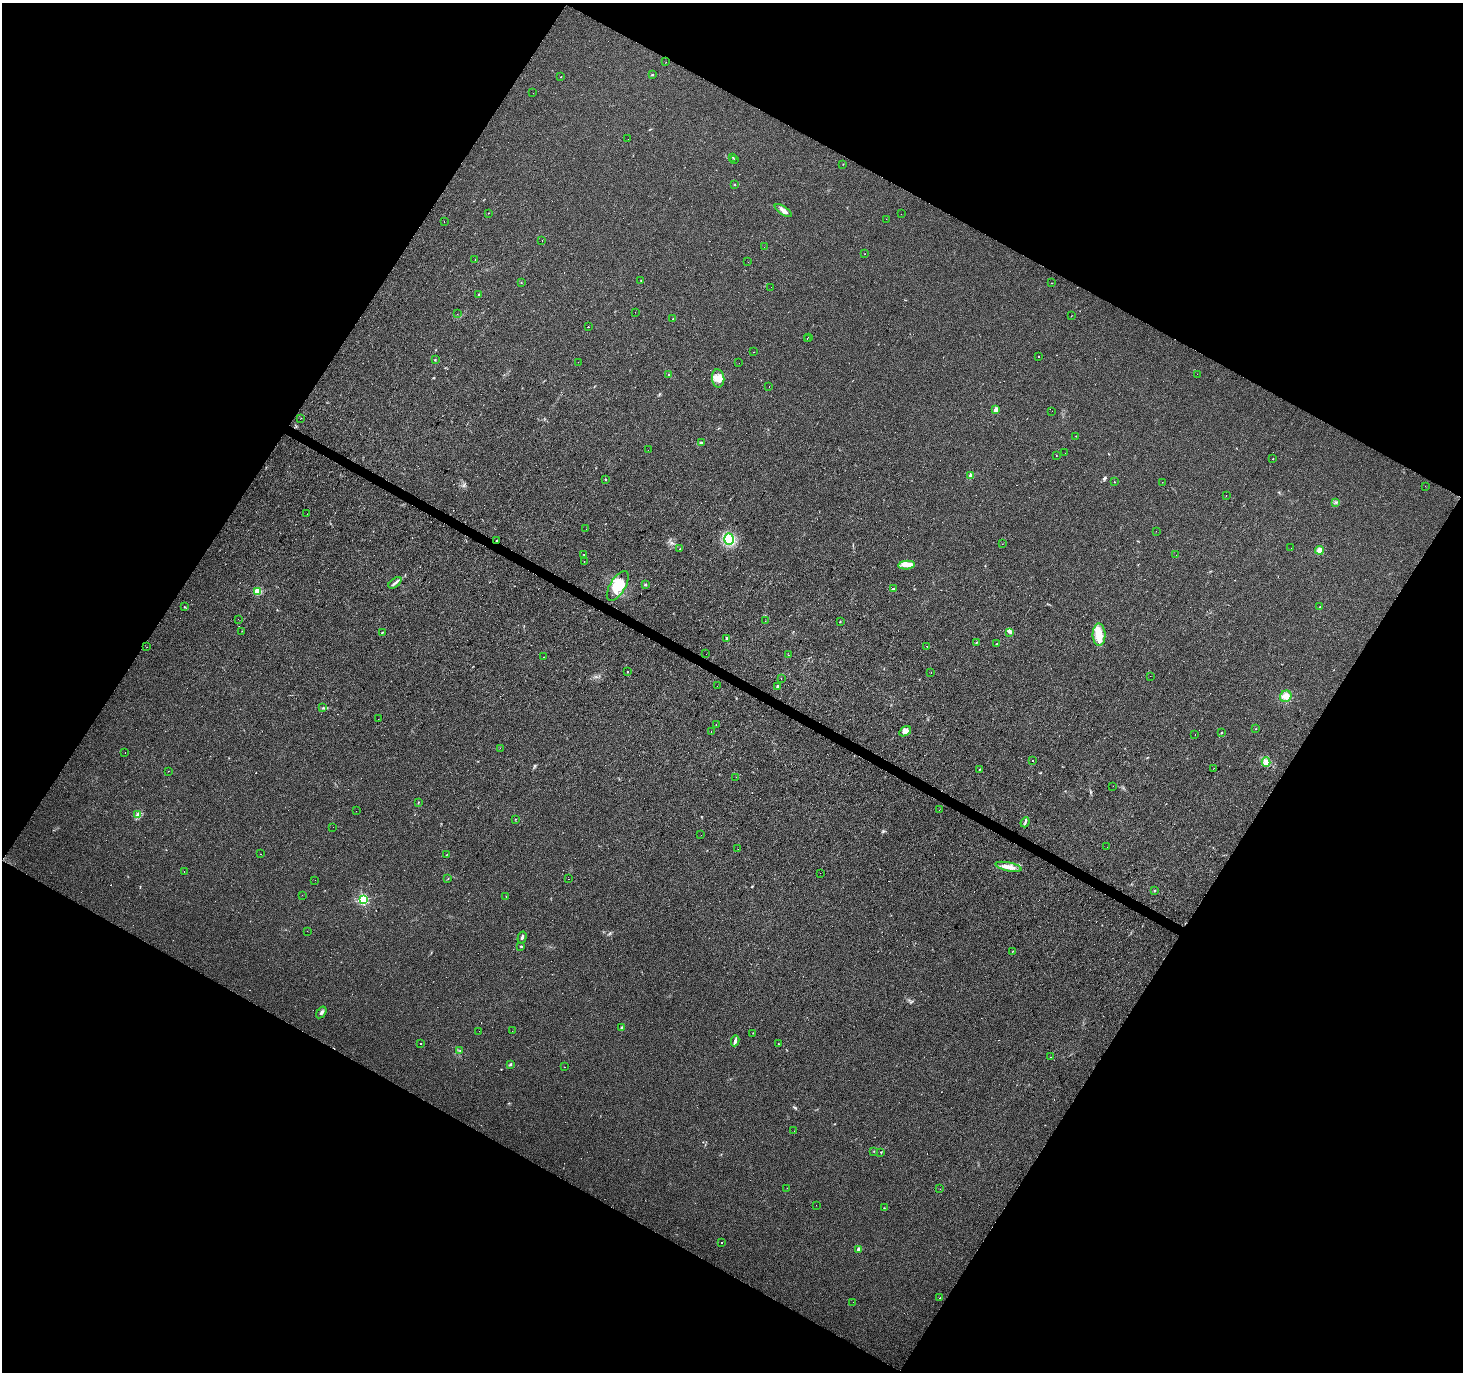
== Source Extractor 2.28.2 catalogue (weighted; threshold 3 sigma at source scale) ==
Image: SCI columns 1-5841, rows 188-5666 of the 5844 x 5921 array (HDU 1 of 3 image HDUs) = the unmasked area's bounding box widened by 8 px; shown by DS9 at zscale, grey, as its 4 x 4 block average (DS9 zoom 1 of the averaged frame): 1 PNG px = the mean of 4 x 4 image px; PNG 1465 x 1374 px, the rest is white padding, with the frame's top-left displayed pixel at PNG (2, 3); every listed detection drawn as its Kron ellipse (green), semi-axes under 4 PNG px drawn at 4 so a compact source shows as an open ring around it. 48% of this frame is shown black and not used: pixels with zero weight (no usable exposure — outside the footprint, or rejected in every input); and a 3 px margin inside the footprint's outer edge (the drizzle kernel's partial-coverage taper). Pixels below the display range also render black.
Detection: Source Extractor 2.28.2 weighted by HDU 2 'WHT'. Background 0.0217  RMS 0.0064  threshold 0.0287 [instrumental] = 3 sigma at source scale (4.5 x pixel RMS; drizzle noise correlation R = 1.50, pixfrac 1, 0.0396/0.0396 arcsec/px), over >= 5 px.
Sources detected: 270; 4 too faint to see at this stretch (4 x 4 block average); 97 cosmic-ray / hot-pixel residue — neither listed nor drawn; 1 coinciding with a brighter row at this scale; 4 inside a brighter listed object's ellipse — not listed separately; the other 164 listed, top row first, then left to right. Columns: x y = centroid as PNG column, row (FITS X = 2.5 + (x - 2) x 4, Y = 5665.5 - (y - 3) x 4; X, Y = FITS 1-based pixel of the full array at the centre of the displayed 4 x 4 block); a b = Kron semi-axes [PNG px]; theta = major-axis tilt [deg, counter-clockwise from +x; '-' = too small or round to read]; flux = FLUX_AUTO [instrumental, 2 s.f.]
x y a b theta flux
666 62 2 2 - 0.66
652 75 2 2 - 2.8
561 77 2 2 - 1.5
533 93 2 2 - 1.2
628 139 2 2 - 1.6
733 157 2 2 - 1.5
734 159 2 2 - 1.3
843 164 2 2 - 1.4
735 184 2 2 - 1.6
783 210 10 4 -34 18
489 213 2 2 - 3.5
901 214 2 2 - 0.38
886 219 2 2 - 3.5
444 221 2 2 - 1.6
542 240 2 2 - 1.6
764 247 2 2 - 1.2
865 254 2 2 - 0.7
475 260 2 2 - 0.85
748 262 2 2 - 0.69
641 280 2 2 - 1.3
521 282 2 2 - 1.3
1051 283 3 2 - 1.1
771 287 2 2 - 3.6
479 295 2 2 - 6.6
635 312 2 2 - 1.1
457 314 2 2 - 0.87
1071 316 2 2 - 1
673 319 2 2 - 1.7
589 327 2 2 - 7.6
809 337 2 2 - 9.9
807 339 2 2 - 6
753 352 2 2 - 4.3
1039 356 2 2 - 1.4
435 360 2 2 - 1.7
578 362 2 2 - 1.5
739 363 2 2 - 3
1197 374 2 2 - 4.1
669 375 2 2 - 12
718 378 9 6 -83 29
769 387 2 2 - 10
996 410 2 2 - 93
1052 411 2 2 - 0.59
301 418 2 2 - 1.6
1076 436 2 2 - 1.8
701 443 2 2 - 1.3
648 450 2 2 - 0.56
1065 453 2 2 - 1.2
1056 456 2 2 - 2.5
1273 459 2 2 - 1.7
971 476 2 2 - 66
605 480 2 2 - 5.1
1114 482 2 2 - 1.2
1162 482 2 2 - 0.68
1425 486 2 2 - 0.55
1226 495 2 2 - 0.46
1336 502 2 2 - 2.8
307 514 2 2 - 0.81
586 529 2 2 - 8.2
1156 531 2 2 - 0.91
729 539 6 5 - 130
497 540 2 2 - 2.4
1002 544 2 2 - 0.75
1291 548 2 2 - 0.52
680 549 2 2 - 3.4
1319 550 4 4 - 17
584 554 2 2 - 2.4
1176 555 2 2 - 4.3
584 561 2 2 - 1
907 565 8 3 5 19
395 583 8 2 39 8.6
645 585 2 2 - 3.5
618 586 17 7 59 81
893 589 3 2 - 2.8
258 592 2 2 - 190
184 607 3 2 - 1.8
1320 607 3 2 - 2.3
238 619 2 2 - 0.43
765 621 2 2 - 0.62
840 621 2 2 - 1.6
242 631 2 2 - 0.97
382 632 3 2 - 2.1
1010 632 3 3 - 5.8
1099 635 11 6 -88 43
726 638 3 2 - 3.2
976 643 2 2 - 2
996 644 2 2 - 1.6
927 646 2 2 - 10
147 647 2 2 - 1.4
706 654 2 2 - 5.8
788 655 2 2 - 0.57
543 657 2 2 - 1.1
628 672 2 2 - 26
931 673 2 2 - 22
1150 676 2 2 - 0.44
781 678 2 2 - 130
717 686 2 2 - 0.71
777 686 2 2 - 1.8
1286 696 6 5 - 28
323 708 2 2 - 2.9
378 719 2 2 - 0.45
716 725 2 2 - 2
1255 729 2 2 - 1.1
711 731 2 2 - 0.99
905 731 6 4 33 16
1221 733 2 2 - 6.2
1195 734 2 2 - 0.54
500 748 2 2 - 1.5
125 752 2 2 - 0.45
1033 760 2 2 - 2.5
1266 762 4 2 - 7.5
1214 768 2 2 - 0.64
979 769 2 2 - 1.1
168 771 2 2 - 0.73
736 777 2 2 - 0.34
1113 786 2 2 - 0.62
418 802 2 2 - 1.5
939 810 2 2 - 1.2
356 811 2 2 - 6.2
138 814 3 3 - 6.8
515 819 2 2 - 0.83
1025 822 5 2 - 4.2
333 827 2 2 - 0.82
701 835 2 2 - 1.2
1107 847 2 2 - 4.3
738 849 2 2 - 40
260 854 2 2 - 1.3
446 855 2 2 - 1.4
1008 867 13 3 -12 26
184 871 2 2 - 3.1
820 873 2 2 - 0.56
448 879 2 2 - 1.2
569 879 2 2 - 0.55
315 880 2 2 - 1.5
1154 891 2 2 - 2.4
302 895 2 2 - 1.8
506 896 2 2 - 1.1
363 899 2 2 - 530
307 931 2 2 - 0.34
522 937 6 2 74 6.1
521 946 3 2 - 4
1013 951 2 2 - 1.4
321 1012 6 2 54 8.8
622 1028 3 2 - 6.3
479 1031 2 2 - 0.48
512 1031 2 2 - 2.1
753 1033 2 2 - 1.2
735 1041 5 2 - 7
421 1043 2 2 - 6.2
778 1044 2 2 - 1.9
460 1051 2 2 - 2.2
1051 1057 2 2 - 4.3
511 1064 3 2 - 3.5
564 1067 2 2 - 6.1
794 1131 2 2 - 2.1
874 1151 2 2 - 1.6
881 1152 2 2 - 380
787 1188 2 2 - 0.72
940 1189 2 2 - 2.3
816 1205 2 2 - 3.2
884 1208 2 2 - 1.6
721 1242 2 2 - 1.4
859 1249 4 3 - 11
940 1298 2 2 - 1.2
853 1302 2 2 - 1.2
Overlapping masked pixels (flux is a lower limit): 1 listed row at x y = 497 540
Diffuse or blended objects may show on this block-average render without a row.